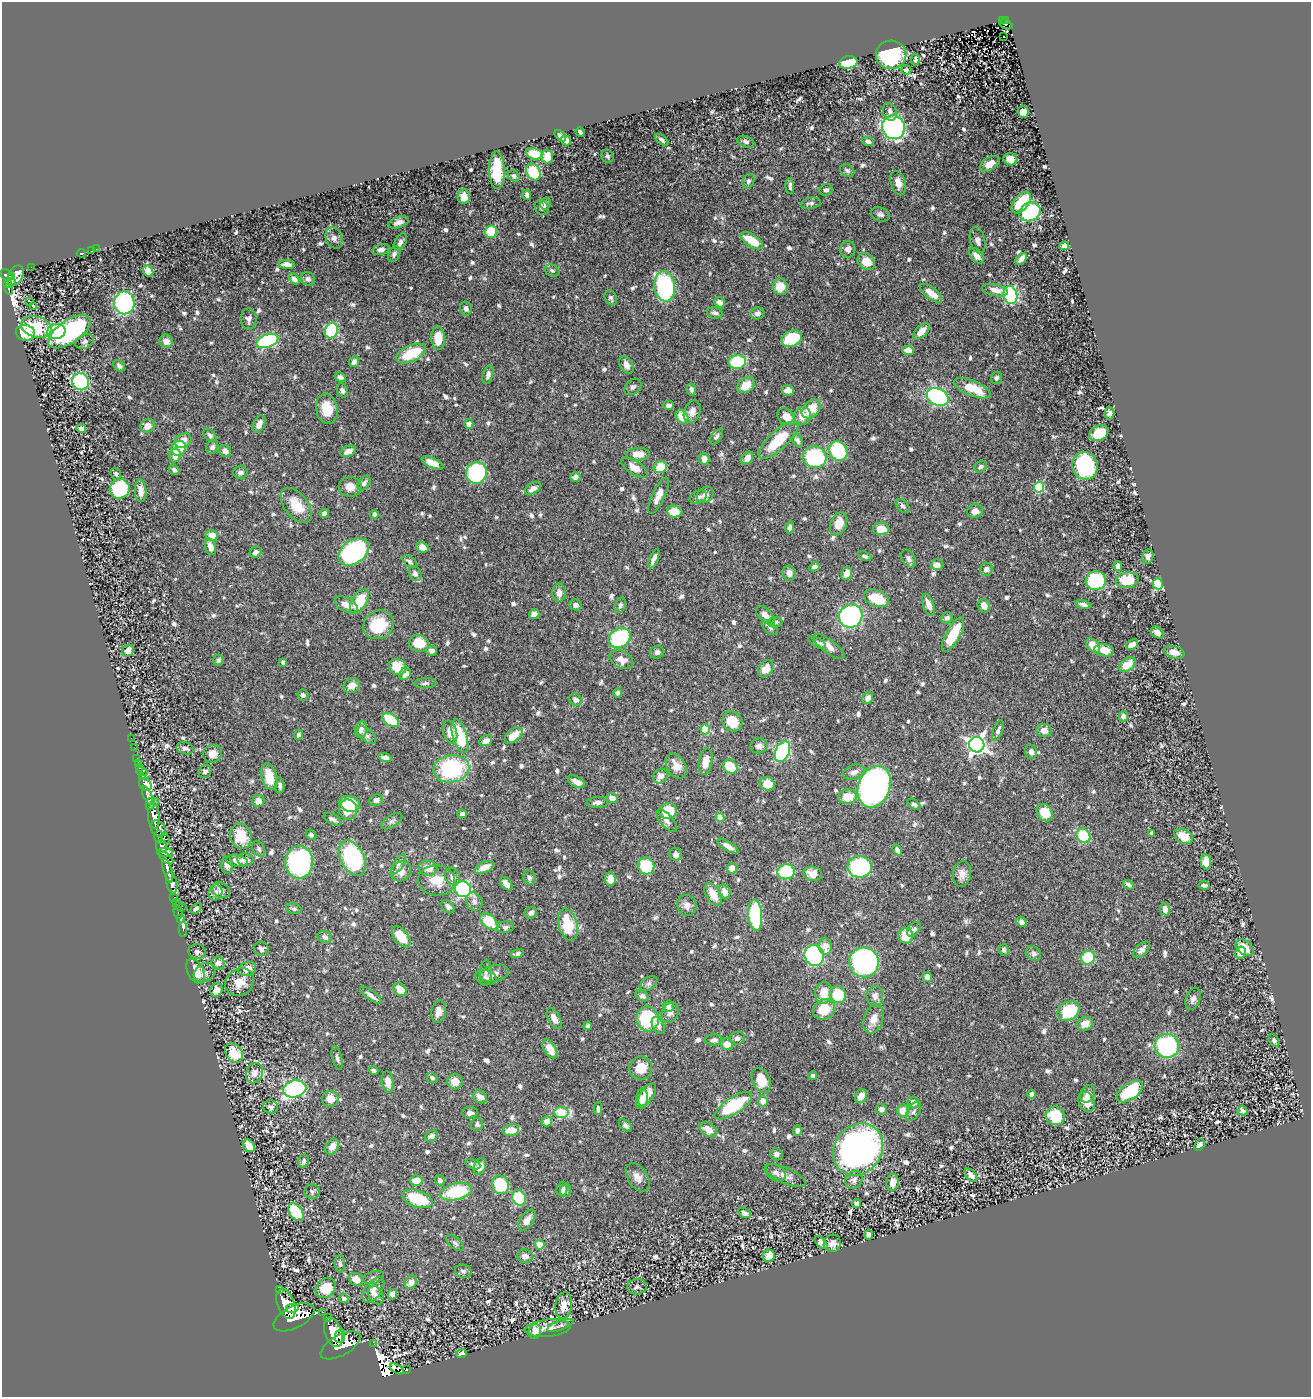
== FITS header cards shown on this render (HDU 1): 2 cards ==
NAXIS1  =                 1309
NAXIS2  =                 1395

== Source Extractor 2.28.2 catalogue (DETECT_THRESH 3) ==
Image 1309 x 1395 px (HDU 1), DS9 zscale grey, 1 PNG px = 1 image px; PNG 1313 x 1399 px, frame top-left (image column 1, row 1395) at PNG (2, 2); each listed source drawn as its Kron ellipse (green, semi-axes under 4 px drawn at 4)
Background 0.533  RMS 0.01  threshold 0.0308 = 3 sigma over >= 5 px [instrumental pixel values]
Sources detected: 863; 3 with non-positive FLUX_AUTO (blend fragments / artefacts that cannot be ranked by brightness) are neither listed nor drawn; of the other 860, the 500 brightest by FLUX_AUTO listed and drawn (360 fainter detections omitted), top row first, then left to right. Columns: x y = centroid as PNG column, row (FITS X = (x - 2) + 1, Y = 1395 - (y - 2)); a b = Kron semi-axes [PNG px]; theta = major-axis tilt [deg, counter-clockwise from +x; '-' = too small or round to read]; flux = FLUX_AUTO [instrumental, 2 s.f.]
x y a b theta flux
1006 20 3 2 - 14
1002 21 2 2 - 4.5
1006 24 7 3 -22 14
1004 36 3 2 - 2.5
891 55 15 14 - 83
915 60 6 4 -88 2.1
848 62 9 6 10 54
906 70 5 5 - 1.9
890 112 9 6 -69 2.8
1023 112 6 5 - 6.7
893 127 12 11 - 230
580 132 5 3 - 1.9
560 136 7 4 -44 2.6
566 140 5 4 - 3.8
662 140 8 4 -39 1.9
746 142 9 5 -21 1.8
868 142 6 4 -18 2.1
534 154 8 5 -15 16
607 156 7 6 - 2
547 157 6 6 - 12
1010 159 7 6 - 6.6
990 164 11 6 33 7.5
497 170 19 8 -89 25
847 171 8 5 -34 2
533 172 9 6 -61 30
514 176 6 5 - 2.1
748 181 7 5 69 2.2
898 183 12 7 -73 6.2
790 186 8 4 -87 2
826 190 6 5 - 2.1
527 195 5 4 - 2.1
464 197 7 6 - 7.6
811 203 10 5 10 2.3
1021 203 13 7 52 24
545 204 6 5 - 2.8
542 207 8 6 -51 2.3
1030 212 11 9 24 64
880 214 9 7 -19 2.3
398 222 11 5 18 3.3
491 232 6 6 - 33
334 238 11 8 -67 3.7
978 240 13 7 -76 3.2
752 241 13 6 -33 17
400 242 9 5 62 2.9
1064 246 5 4 - 4.8
97 249 3 2 - 5.7
848 249 8 7 - 3.1
381 250 9 5 13 3.3
92 251 3 2 - 15
81 253 4 3 - 130
394 254 8 5 65 2.5
977 256 9 5 -48 5
1021 259 7 4 48 4.1
866 262 9 7 -44 10
287 265 8 4 -4 4.2
31 267 2 2 - 4.6
552 270 8 5 -23 1.8
148 271 6 5 - 5.5
7 275 6 5 - 290
15 276 11 7 63 380
11 277 4 3 - 130
294 279 6 4 -48 3.1
308 279 7 6 - 2.4
11 281 4 4 - 50
8 284 4 3 - 89
665 286 15 10 -84 89
780 287 8 7 - 12
9 289 5 3 - 36
995 290 13 6 -11 5.5
931 293 13 6 -38 9.1
1010 295 9 6 -75 110
611 298 8 5 -67 1.9
30 301 2 2 - 880
720 302 6 5 - 3.9
124 303 11 10 - 120
34 307 3 3 - 31
466 308 7 5 -75 2.2
715 313 8 5 -10 2.4
758 313 7 6 - 2.7
249 319 10 8 -89 2.9
36 327 15 10 -16 29
331 330 8 6 71 51
921 331 10 5 45 7.3
56 332 9 7 13 66
69 332 24 11 34 98
25 333 10 8 -10 18
438 338 12 7 -88 14
792 339 11 7 24 29
166 341 7 6 - 4.7
267 341 11 6 19 88
85 342 10 7 25 2.4
908 350 6 5 - 7.6
411 354 16 8 25 29
354 362 5 4 - 2.8
737 362 9 7 14 43
626 365 9 6 -58 4.2
119 366 6 5 - 2.4
488 375 10 5 75 2.9
340 377 6 4 -28 2.2
997 378 6 5 - 1.9
80 382 9 8 - 74
746 385 10 7 36 12
633 387 9 7 42 2.3
972 388 19 7 -22 18
691 389 6 4 -78 2.4
342 390 7 5 -66 2.2
788 390 6 5 - 5.1
938 397 11 8 -27 110
668 405 5 4 - 2.9
327 409 15 10 -81 15
811 409 11 7 44 15
692 412 12 8 70 4.6
1109 413 6 5 - 2
802 416 9 8 - 8.3
682 417 7 5 -47 15
786 417 10 7 -38 9.5
259 424 9 5 67 4.9
469 424 5 4 - 3.8
148 426 7 6 - 5.9
81 429 5 4 - 5.9
1099 433 10 7 30 19
210 435 8 5 -47 2.1
716 436 9 4 53 1.8
779 440 25 9 43 29
797 440 7 5 -62 2.3
183 441 9 7 28 6.6
212 447 7 6 - 2.4
178 448 8 6 38 25
225 451 6 5 - 3.9
348 451 8 5 24 4.7
838 451 10 9 - 54
638 454 12 6 3 9.1
175 455 7 6 - 5.9
815 457 12 10 -18 71
747 458 7 5 52 6
704 459 6 5 - 5
432 463 12 5 -24 8.2
1085 466 14 12 -68 83
660 467 7 6 - 17
981 467 7 5 40 1.7
634 468 15 7 -33 7.7
174 470 6 5 - 2.2
240 472 7 6 - 2.1
476 473 11 10 - 110
116 474 6 5 - 1.9
575 477 5 5 - 2.8
364 483 8 5 54 2.4
350 487 11 10 - 6.5
1039 487 5 5 - 46
533 488 9 5 33 5
120 489 10 9 - 50
141 491 11 6 -86 6.1
705 495 9 7 39 4.4
659 496 19 6 65 6.5
698 497 9 6 23 2.5
296 505 20 11 -52 16
903 506 8 5 -47 1.9
675 511 8 6 -3 11
975 511 8 7 - 4.5
324 513 5 4 - 2.5
374 514 4 4 - 3.9
839 524 12 8 67 11
790 527 6 4 76 2
881 529 8 6 -2 10
212 536 6 5 - 8.8
210 547 8 5 -74 5.5
422 547 6 5 - 6
255 552 6 5 - 3.3
354 552 17 11 37 140
865 556 7 4 -23 1.8
1148 556 7 5 76 2.8
908 558 10 6 -56 2.8
654 559 10 4 66 3.2
410 562 8 5 -37 1.9
937 565 6 5 - 4.8
1118 566 5 4 - 3.6
814 567 5 4 - 3.5
986 569 6 6 - 3.5
789 573 7 6 - 4
847 573 7 5 68 5.6
415 574 8 6 -68 3.2
1127 580 11 7 11 22
1096 581 10 9 - 70
1158 584 5 5 - 73
559 593 9 7 90 4.8
876 598 13 8 -22 22
359 601 14 7 59 28
1083 604 8 4 -13 2.9
346 605 12 7 -25 6.6
575 605 6 5 - 3.5
620 605 8 5 69 2.1
928 605 11 5 -69 6.3
984 606 7 6 - 4.7
534 614 5 5 - 4.9
766 615 11 6 -43 5.3
851 616 12 11 - 160
947 618 6 5 - 2.5
775 622 7 5 1 2.1
378 625 16 14 30 26
770 628 9 5 -44 1.9
1157 632 7 5 -35 4.8
953 634 19 7 62 29
620 638 11 9 34 76
419 643 10 8 -10 15
817 643 10 4 -31 2.2
1093 645 8 5 -45 11
1132 645 7 4 35 4.5
829 646 19 7 -37 6.1
1104 650 10 6 -10 9.1
128 651 6 5 - 5.2
432 651 5 4 - 2.6
657 652 7 6 - 2.3
1174 652 10 6 -16 7.5
621 659 13 8 -31 7
218 660 5 5 - 2.1
283 662 4 3 - 1.7
1127 665 9 6 39 13
398 667 9 7 -29 17
766 669 9 6 55 9
405 674 6 5 - 4.5
425 683 11 5 3 2.1
352 686 8 7 - 6.8
618 693 5 4 - 1.8
303 695 5 5 - 2.4
868 698 6 5 - 5.1
576 700 7 5 -38 3
1123 716 5 4 - 4.2
391 720 9 6 -35 35
732 721 11 9 -40 17
361 729 8 6 78 3.9
705 729 5 4 - 28
998 730 11 4 70 2.3
1044 730 7 6 - 5.1
450 732 12 6 -76 7.6
298 735 5 4 - 1.9
366 735 11 6 -40 2.9
514 735 10 6 41 12
460 736 17 7 -73 41
131 738 2 2 - 4.2
486 741 6 5 - 3.8
977 745 8 7 - 320
759 746 8 7 - 3.5
134 747 2 2 - 6.5
185 748 9 6 -14 2.6
782 752 11 7 66 90
1031 752 7 6 - 3.2
212 754 9 8 - 6.8
385 757 7 4 -13 3.3
137 758 2 2 - 6.9
706 762 14 6 80 10
138 764 3 2 - 12
676 766 13 9 -60 9.4
730 767 8 6 -44 25
140 768 3 3 - 43
451 769 18 13 10 75
205 771 7 6 - 2.4
142 772 6 3 -18 11
854 772 11 7 20 4.3
142 776 3 3 - 80
660 776 8 6 50 4.6
269 777 13 7 -75 17
576 782 9 5 -29 5.4
767 784 7 6 - 10
145 785 7 6 - 330
280 785 8 5 -86 2
874 787 21 16 69 280
148 796 10 4 -67 720
848 797 9 7 10 12
612 798 5 5 - 6
376 800 7 5 10 3.3
155 801 2 2 - 9.4
258 801 6 6 - 4.9
597 802 11 5 4 2.8
150 804 6 3 76 420
350 804 10 8 -17 23
914 804 7 4 -34 1.9
348 810 10 9 - 24
668 811 9 8 - 20
1045 812 9 7 -56 16
462 814 4 4 - 3
154 816 13 6 -86 1300
720 817 4 4 - 13
332 819 10 5 -30 2.4
392 821 12 6 33 2.3
667 821 14 6 -49 4.2
158 829 8 7 - 630
1152 834 4 4 - 4.7
311 835 6 4 -42 1.8
241 836 13 10 -75 18
1083 836 8 6 -54 34
1183 836 10 7 -28 13
159 837 7 4 89 250
165 839 6 3 -58 100
728 846 12 4 -30 5
161 847 6 5 - 470
259 849 8 5 -60 1.8
897 850 6 4 -55 3.5
165 852 8 3 1 270
676 854 6 6 - 4.2
166 858 8 4 -37 290
352 858 19 11 -64 100
245 860 8 6 -8 5.4
237 861 11 6 -10 4.3
299 862 16 14 87 120
1206 862 7 5 -86 6.8
398 864 11 4 59 2.2
227 865 9 5 -86 3.3
646 866 8 8 - 34
484 867 10 5 24 7.7
860 867 12 11 - 120
428 868 9 7 -11 7.6
732 868 5 5 - 6.2
168 870 13 4 -73 970
401 871 11 9 45 8.1
786 872 8 7 - 37
813 874 9 7 -14 8
962 874 13 9 82 5.6
453 876 9 7 -69 3.3
529 878 7 6 - 2.6
610 879 7 5 -84 7.3
437 880 18 15 -6 13
172 883 11 5 -78 990
506 884 8 5 -50 4
1129 885 6 4 -32 2.2
1204 885 5 4 - 1.9
463 889 8 7 - 130
221 890 9 7 -29 3.2
724 892 7 5 -71 4.9
215 893 8 6 71 4.1
713 894 13 7 -62 9.4
174 898 2 2 - 2.2
176 902 2 2 - 8.9
474 902 9 8 - 3.5
687 905 10 9 - 4.7
180 907 6 3 -11 55
448 907 8 5 -46 2.4
196 908 6 4 41 2.5
294 909 8 5 -16 1.8
1165 909 6 5 - 4.7
178 912 6 3 -72 21
531 913 6 5 - 3
755 915 16 7 -86 75
180 918 3 3 - 9.3
489 921 10 6 -45 24
1021 922 5 4 - 3
568 924 17 9 -75 28
505 927 8 5 12 1.9
914 929 8 5 49 1.9
183 930 7 3 -89 12
906 936 8 7 - 15
325 937 7 6 - 2.6
401 937 12 7 -52 18
825 946 8 6 -86 7.6
1244 948 10 6 -40 12
261 949 8 7 - 3.3
1004 950 6 5 - 1.8
1142 950 10 5 44 3.2
197 952 8 7 - 2.4
1240 952 6 5 - 5.8
1033 953 8 7 - 2.8
517 954 7 3 15 2.1
814 955 10 9 - 130
1088 958 7 6 - 37
864 962 15 14 - 160
218 963 7 6 - 4.2
247 969 9 7 19 8.1
196 971 13 8 -64 13
205 973 11 8 30 4.1
486 973 13 6 86 3
494 973 15 8 11 4.8
927 977 5 4 - 4.7
486 978 11 7 -11 3
240 982 15 13 35 11
649 983 10 6 36 2.1
400 989 7 5 -44 11
217 990 7 6 - 4.1
824 993 11 8 82 11
371 995 13 4 -36 3.2
838 995 8 8 - 23
642 996 7 5 -29 2.7
875 996 10 8 -90 4.2
1193 999 11 7 69 3.3
668 1006 6 5 - 3
824 1009 11 9 29 18
439 1011 11 7 80 5.6
1069 1011 12 9 37 34
670 1013 10 8 64 3.5
554 1018 11 6 -61 5.3
647 1019 12 11 - 54
873 1019 15 9 71 7.6
1085 1024 8 6 23 7.8
658 1025 9 6 -63 3.9
588 1026 4 4 - 1.8
737 1038 7 6 - 2.9
714 1040 8 5 2 2.4
1274 1041 7 4 -59 1.9
727 1044 6 5 - 8.6
1167 1046 12 12 - 80
550 1049 10 6 -60 10
234 1053 10 8 -50 19
337 1058 12 5 -75 2.1
641 1068 11 11 - 13
374 1070 5 4 - 1.9
255 1073 10 8 67 5.3
813 1076 4 4 - 2.4
432 1078 6 5 - 1.9
761 1080 13 9 -64 17
388 1082 11 6 -81 5.8
455 1082 8 7 - 6.9
295 1089 12 8 12 160
1130 1091 15 8 36 41
1032 1094 4 4 - 2.1
1088 1094 9 7 63 3.1
647 1095 13 6 56 9.6
861 1096 7 5 62 7.5
480 1097 7 6 - 5.1
330 1099 8 8 - 8.6
642 1099 10 6 81 6.7
763 1101 5 5 - 6.4
913 1102 6 5 - 4.4
1087 1102 10 8 -64 10
733 1106 22 8 33 48
271 1107 7 6 - 1.9
598 1109 6 3 -89 1.8
881 1109 5 5 - 3.4
903 1110 6 6 - 11
913 1111 11 6 58 2.5
1242 1111 5 4 - 2
561 1112 7 5 -1 37
470 1113 8 5 -3 2.9
1055 1116 10 9 - 29
547 1121 5 5 - 6.4
477 1125 6 6 - 1.8
625 1125 7 4 -39 1.8
511 1130 8 6 7 9
708 1130 9 6 -31 8.8
798 1130 5 4 - 2.5
431 1136 7 5 25 2.9
1200 1145 6 4 50 4.3
249 1146 7 5 -47 8.5
332 1147 8 6 55 6.4
858 1149 27 23 53 290
776 1154 6 6 - 2.9
304 1161 6 5 - 2
473 1164 8 4 -23 1.9
480 1166 8 6 68 7.2
776 1173 11 7 -34 3.2
785 1175 22 7 -24 5.2
971 1175 7 5 -46 4.9
638 1177 16 10 -57 5.9
440 1180 5 5 - 1.9
854 1180 9 8 - 3
416 1181 6 5 - 9.7
893 1182 8 6 83 6.5
500 1185 9 8 - 40
562 1189 7 5 73 3.6
566 1191 6 5 - 2.6
312 1192 8 7 - 1.9
456 1192 16 8 13 38
519 1198 8 6 -63 30
418 1199 16 8 -19 32
857 1204 4 4 - 2.3
296 1212 10 6 -55 35
744 1213 6 4 -32 3.8
527 1220 12 6 54 6.1
869 1235 5 4 - 2.1
821 1242 8 4 -45 2.5
455 1243 10 5 -38 2
832 1243 9 8 - 4.4
539 1245 5 4 - 13
525 1256 8 6 -13 4.2
769 1256 6 6 - 7.6
340 1264 9 5 -88 2
463 1271 8 6 -18 1.9
373 1277 11 6 17 2.4
356 1279 8 6 -34 5.8
411 1282 7 5 50 5.4
637 1287 9 7 5 2
326 1288 11 9 42 17
279 1290 3 3 - 68
373 1290 15 8 53 4.6
393 1294 5 4 - 3.6
376 1295 10 7 -60 3.8
344 1298 5 4 - 1.8
286 1304 15 8 -69 2600
564 1306 14 8 80 9
292 1308 6 4 13 720
323 1312 2 2 - 2.8
294 1317 22 11 27 3300
327 1318 3 3 - 64
560 1325 14 4 20 2.5
548 1328 23 8 5 7.2
535 1331 7 6 - 7.4
333 1332 15 8 -72 2700
340 1336 7 5 80 780
374 1343 3 2 - 6.9
341 1345 22 10 29 3300
461 1353 5 4 - 2.2
397 1369 8 4 -32 190000
407 1369 4 2 - 22
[360 fainter detections neither listed nor drawn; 3 non-positive-flux detections neither listed nor drawn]